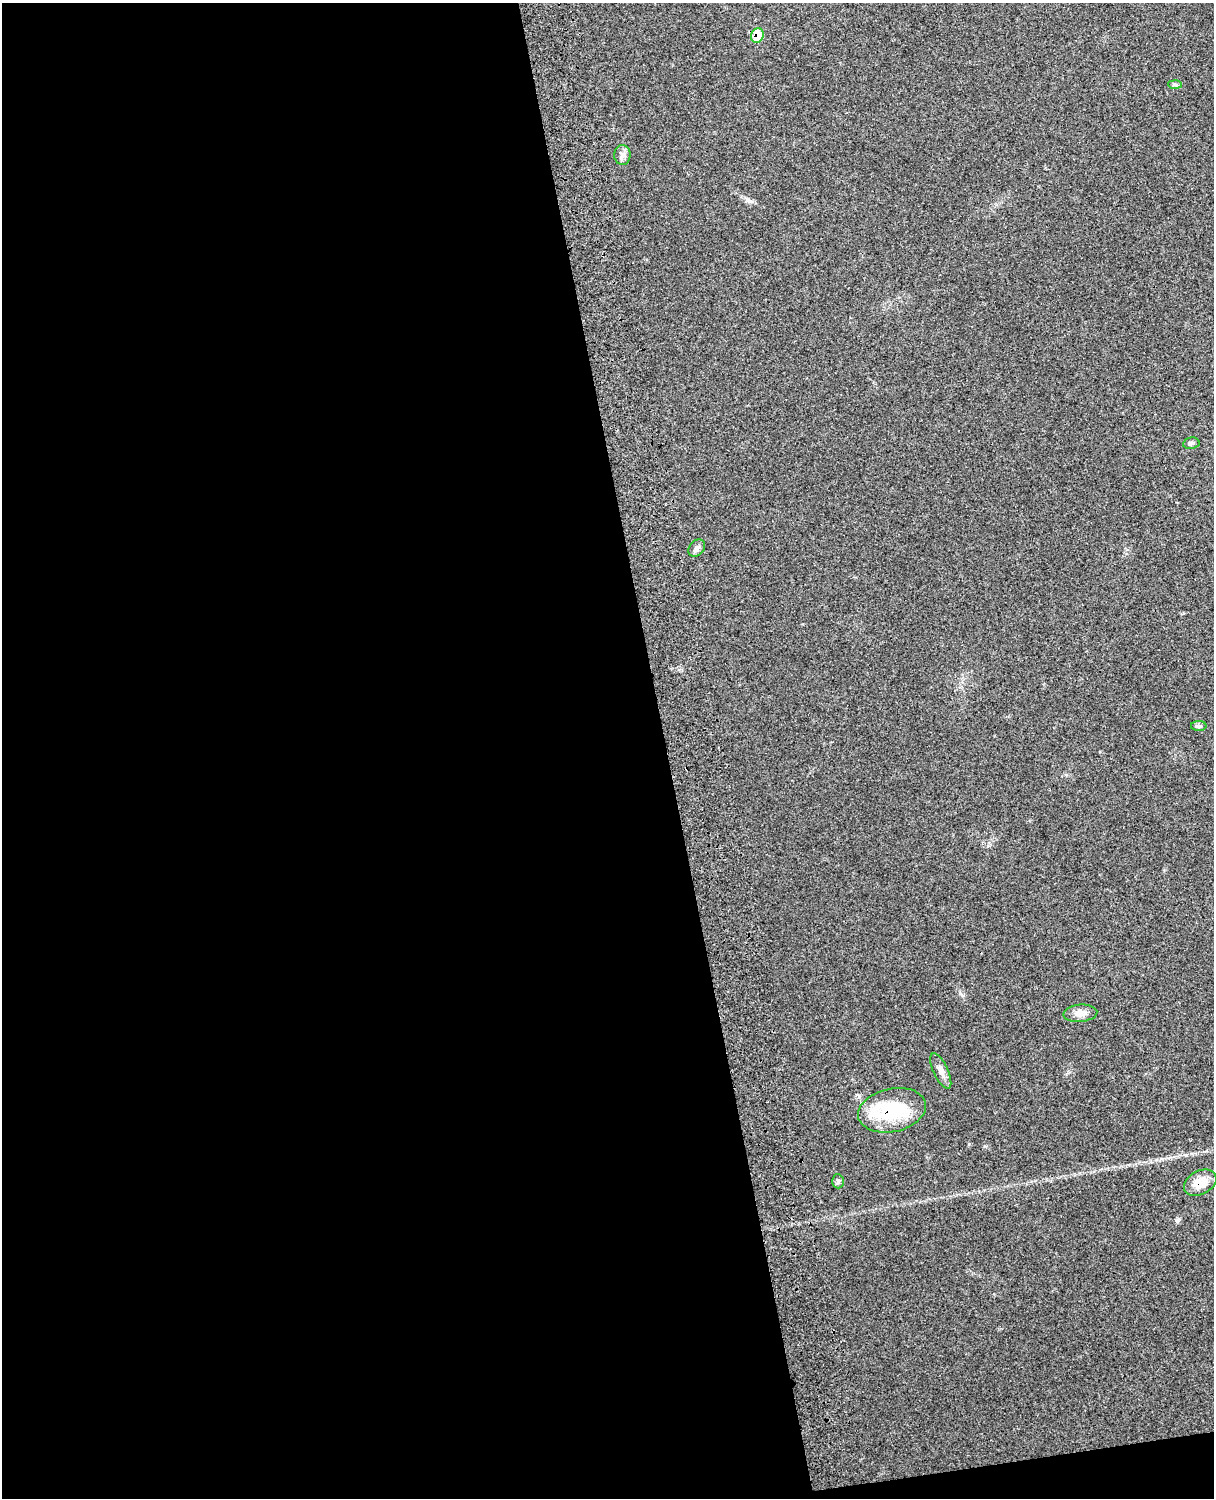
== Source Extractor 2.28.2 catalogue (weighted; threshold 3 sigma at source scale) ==
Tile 9 of 4 x 3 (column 1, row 3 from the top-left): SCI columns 121-1332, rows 165-1660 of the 5089 x 4925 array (HDU 1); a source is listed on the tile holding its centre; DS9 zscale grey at full resolution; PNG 1216 x 1500 px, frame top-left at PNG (2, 3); each listed source drawn as its Kron ellipse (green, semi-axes under 4 px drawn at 4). Shown black and unused: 56% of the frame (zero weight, under 3 of 4 exposures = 6% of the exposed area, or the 3 px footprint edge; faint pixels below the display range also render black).
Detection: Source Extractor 2.28.2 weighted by HDU 2 'WHT'; one run over the whole footprint, this tile lists its part. Background 0.265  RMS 0.009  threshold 0.0405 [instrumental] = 3 sigma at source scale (4.5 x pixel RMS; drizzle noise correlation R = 1.50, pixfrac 1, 0.05/0.05 arcsec/px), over >= 5 px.
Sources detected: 11; all 11 listed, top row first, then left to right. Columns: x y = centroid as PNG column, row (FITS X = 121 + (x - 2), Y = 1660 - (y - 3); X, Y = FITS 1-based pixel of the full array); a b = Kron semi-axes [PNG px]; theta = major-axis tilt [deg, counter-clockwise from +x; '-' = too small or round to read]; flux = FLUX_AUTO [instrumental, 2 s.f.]
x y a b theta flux
757 35 7 6 - 21
1175 84 7 4 -2 1.5
622 155 10 8 -88 4.1
1191 443 8 5 9 2.4
697 548 10 7 49 3.1
1199 726 8 5 -1 1.8
1080 1013 17 8 5 6.9
941 1071 19 7 -65 5.8
892 1110 34 21 12 58
838 1181 7 5 -88 2.1
1200 1183 17 11 28 14
Overlapping masked pixels (flux is a lower limit): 3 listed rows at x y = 757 35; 892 1110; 1200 1183
Unlisted compact peaks at least as high as the median listed source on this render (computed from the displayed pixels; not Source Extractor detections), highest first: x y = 1177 1221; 969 1144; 960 993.